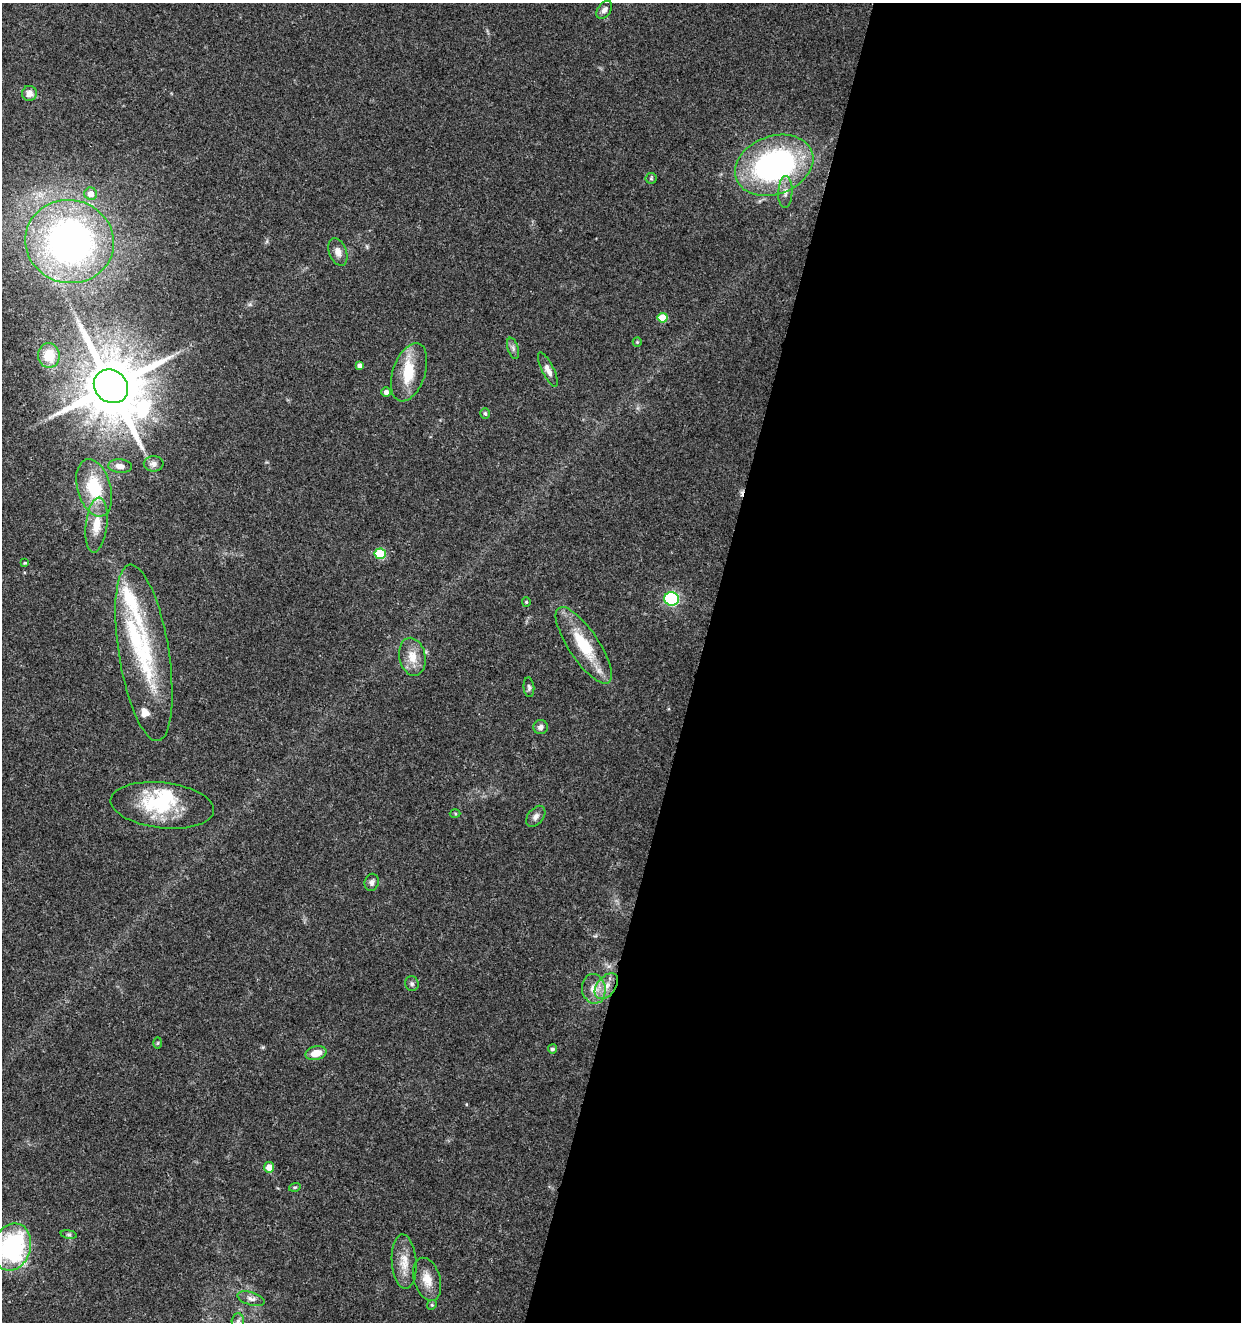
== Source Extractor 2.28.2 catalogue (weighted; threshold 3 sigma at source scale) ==
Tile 12 of 4 x 4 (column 4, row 3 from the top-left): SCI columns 4001-5239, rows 1325-2644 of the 5461 x 5295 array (HDU 1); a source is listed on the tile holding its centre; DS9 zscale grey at full resolution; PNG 1243 x 1324 px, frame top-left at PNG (2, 3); each listed source drawn as its Kron ellipse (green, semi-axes under 4 px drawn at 4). Shown black and unused: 44% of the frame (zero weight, under 3 of 5 exposures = <1% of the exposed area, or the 3 px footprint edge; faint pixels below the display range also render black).
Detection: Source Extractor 2.28.2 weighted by HDU 2 'WHT'; one run over the whole footprint, this tile lists its part. Background 0.0329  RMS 0.0024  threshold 0.011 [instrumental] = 3 sigma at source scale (4.5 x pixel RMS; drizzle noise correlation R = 1.50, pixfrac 1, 0.0396/0.0396 arcsec/px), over >= 5 px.
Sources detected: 57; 3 inside a brighter object's white glare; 1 cosmic-ray / hot-pixel residue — neither listed nor drawn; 3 inside a brighter listed object's ellipse — not listed separately; the other 50 listed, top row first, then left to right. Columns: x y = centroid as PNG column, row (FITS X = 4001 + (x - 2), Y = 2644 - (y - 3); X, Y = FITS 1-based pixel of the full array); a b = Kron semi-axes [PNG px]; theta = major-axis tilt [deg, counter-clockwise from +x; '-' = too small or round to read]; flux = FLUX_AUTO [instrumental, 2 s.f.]
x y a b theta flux
604 10 10 6 54 1
29 93 7 7 - 1.8
774 165 40 29 20 60
651 178 5 5 - 0.4
785 192 16 7 88 1.6
91 194 6 6 - 1.9
70 242 44 41 -14 98
338 252 14 8 -69 1.7
663 318 5 5 - 5.5
637 342 5 4 - 0.28
513 348 11 5 -72 0.76
49 355 12 11 - 6.1
360 366 4 4 - 1.2
548 370 19 6 -64 1.6
409 372 30 16 71 8.2
111 386 18 16 -41 2100
386 392 5 4 - 0.87
485 413 5 4 - 0.46
154 464 10 7 -2 1.1
120 466 12 7 -4 1.6
94 488 29 16 -74 12
96 525 28 10 83 4.7
380 554 6 5 - 13
25 563 4 3 - 0.25
672 599 7 7 - 38
526 602 4 4 - 0.3
584 645 45 15 -56 11
144 653 89 25 -81 27
412 657 19 13 -79 3.9
529 687 10 5 -84 0.59
541 727 7 7 - 1.2
162 805 52 23 -6 15
455 814 5 3 - 0.25
536 816 12 7 51 1.1
372 882 9 7 74 0.86
412 984 7 6 - 0.6
606 986 15 9 52 2.5
594 989 15 11 -81 2.9
158 1043 6 4 88 0.29
552 1049 4 4 - 0.53
316 1053 10 6 15 3.3
269 1167 5 5 - 2.6
295 1187 6 3 17 0.3
69 1234 8 4 -8 0.42
12 1247 24 18 74 33
404 1262 27 12 -86 4
427 1279 22 13 -73 3.5
251 1299 14 6 -16 1.2
432 1305 5 4 - 0.32
238 1321 7 6 - 0.84
Overlapping masked pixels (flux is a lower limit): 1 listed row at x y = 111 386
Isophote crosses this tile's border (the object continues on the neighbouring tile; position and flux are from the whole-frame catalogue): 2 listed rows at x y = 12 1247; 238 1321